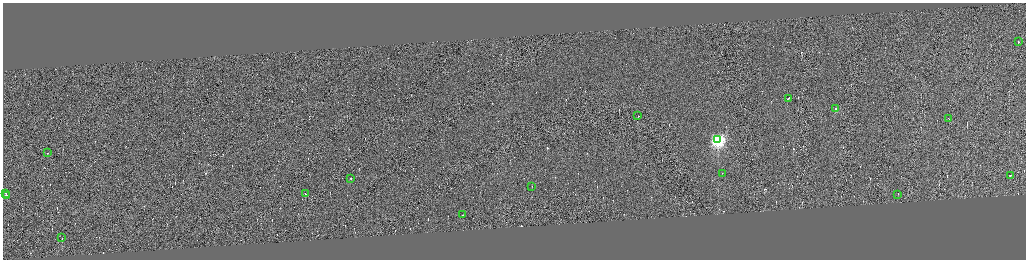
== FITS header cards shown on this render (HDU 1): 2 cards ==
NAXIS1  =                 4093
NAXIS2  =                 1029

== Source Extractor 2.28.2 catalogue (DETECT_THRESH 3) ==
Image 4093 x 1029 px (HDU 1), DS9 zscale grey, zoomed out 1/4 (1 PNG px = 4 x 4 image px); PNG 1028 x 262 px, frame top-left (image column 3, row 1029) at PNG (3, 3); each listed source drawn as its Kron ellipse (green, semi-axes under 4 px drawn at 4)
Background -0.055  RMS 4.2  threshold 12.6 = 3 sigma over >= 5 px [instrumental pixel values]
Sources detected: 365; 348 cannot appear on this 1/4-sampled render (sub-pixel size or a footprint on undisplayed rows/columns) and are neither listed nor drawn; the other 17 listed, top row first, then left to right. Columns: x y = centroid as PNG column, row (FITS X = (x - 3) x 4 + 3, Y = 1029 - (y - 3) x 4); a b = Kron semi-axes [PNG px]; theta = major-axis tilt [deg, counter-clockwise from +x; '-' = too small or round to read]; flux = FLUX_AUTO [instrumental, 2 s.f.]
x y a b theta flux
1018 42 2 1 - 6500
788 99 3 1 - 25000
835 109 2 1 - 17000
638 116 2 1 - 70000
949 119 2 1 - 20000
718 140 4 4 - 790000
47 153 2 1 - 17000
722 174 2 1 - 12000
1010 176 2 1 - 15000
351 179 2 2 - 2700
532 187 2 1 - 19000
6 194 3 1 - 99000
306 194 2 1 - 13000
898 195 3 1 - 25000
7 196 2 1 - 54000
462 215 2 1 - 60000
62 238 2 1 - 19000
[348 sub-pixel or undisplayed-footprint detections neither listed nor drawn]